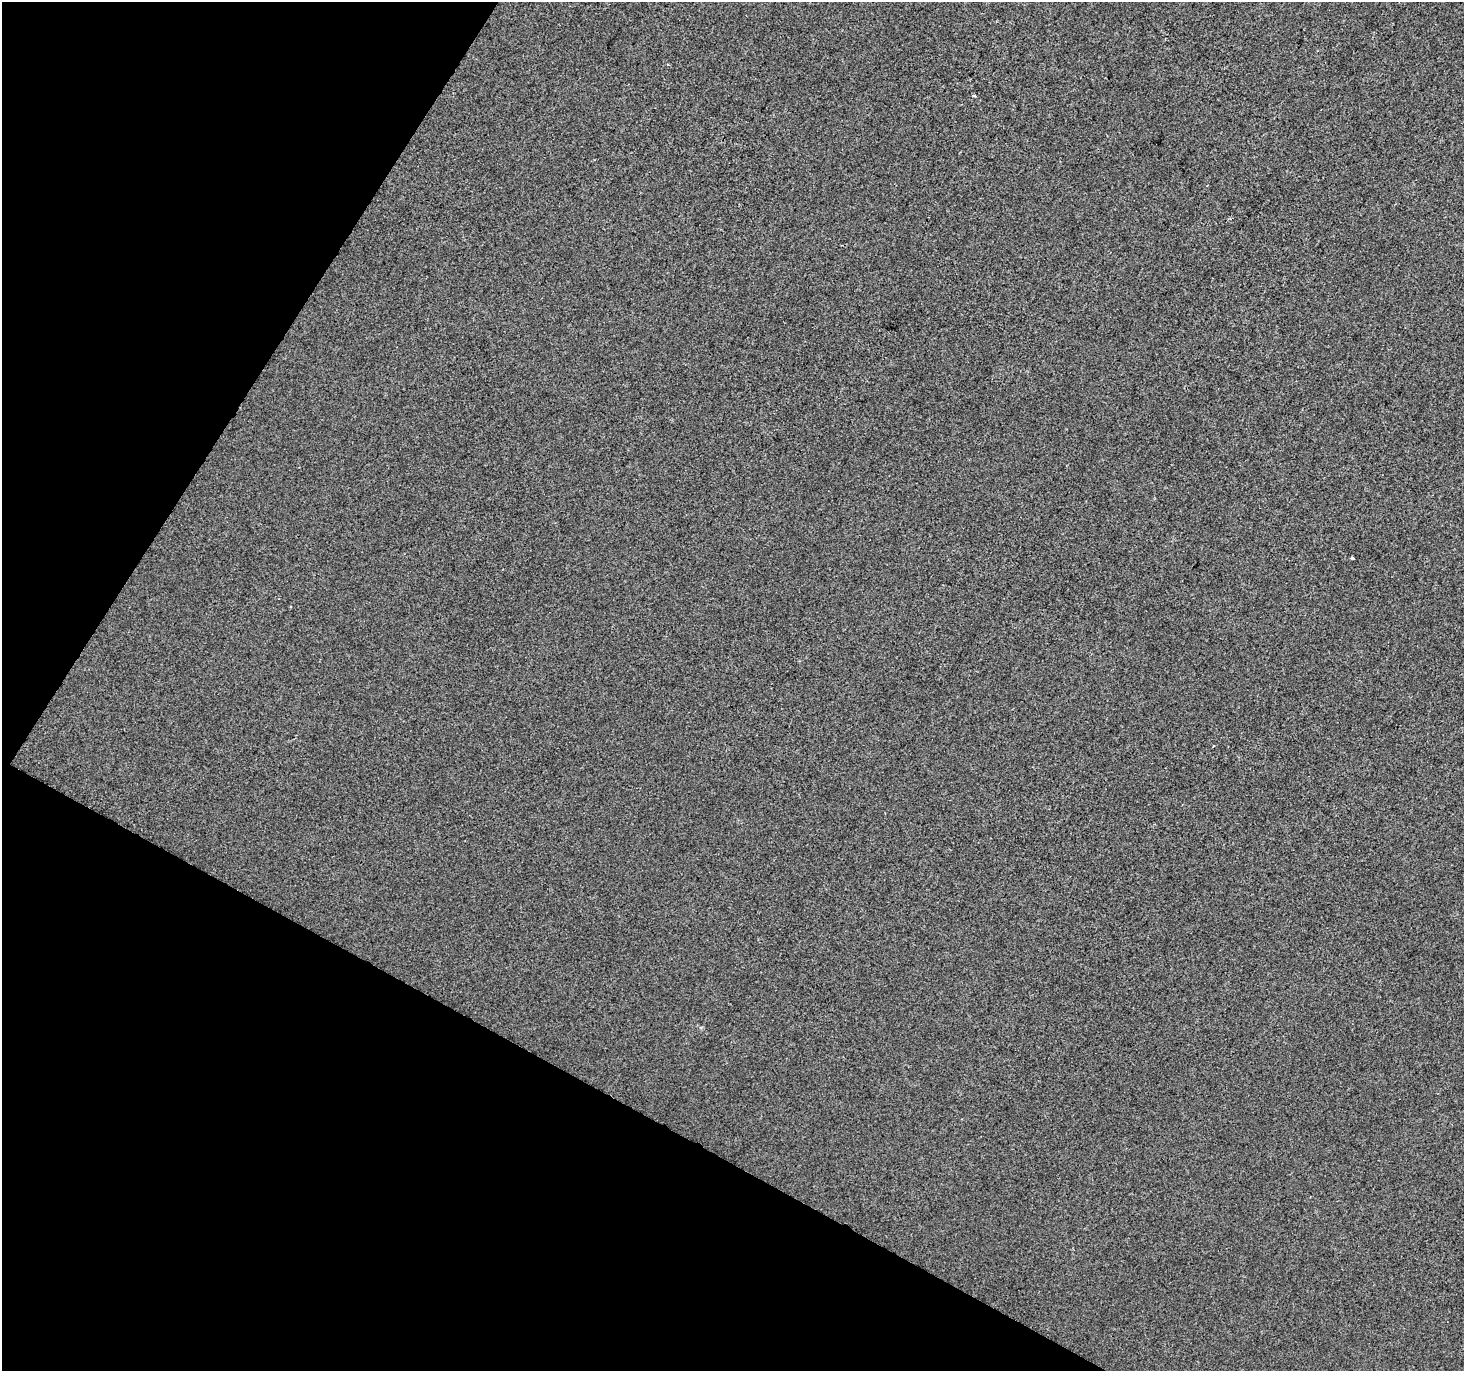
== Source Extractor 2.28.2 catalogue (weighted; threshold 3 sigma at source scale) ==
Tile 9 of 4 x 4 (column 1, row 3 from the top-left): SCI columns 7-1468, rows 1630-2998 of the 5852 x 5929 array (HDU 1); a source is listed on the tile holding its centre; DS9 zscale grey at full resolution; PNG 1466 x 1373 px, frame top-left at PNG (2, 2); no overlay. Shown black and unused: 26% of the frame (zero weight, under 2 of 3 exposures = <1% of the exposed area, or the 3 px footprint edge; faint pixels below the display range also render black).
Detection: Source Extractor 2.28.2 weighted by HDU 2 'WHT'; one run over the whole footprint, this tile lists its part. Background 8.37e-04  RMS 0.0056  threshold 0.0254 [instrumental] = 3 sigma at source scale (4.5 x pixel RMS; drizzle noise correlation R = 1.50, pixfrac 1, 0.0396/0.0396 arcsec/px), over >= 5 px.
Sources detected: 4; all 4 listed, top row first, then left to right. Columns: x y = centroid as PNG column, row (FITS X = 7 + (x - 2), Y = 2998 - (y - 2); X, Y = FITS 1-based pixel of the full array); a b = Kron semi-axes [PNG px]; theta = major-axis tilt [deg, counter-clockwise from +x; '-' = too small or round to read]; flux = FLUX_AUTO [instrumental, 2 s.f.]
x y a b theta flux
668 64 4 3 - 0.83
974 96 5 3 - 0.68
1352 558 3 3 - 2.2
1213 746 3 2 - 0.45